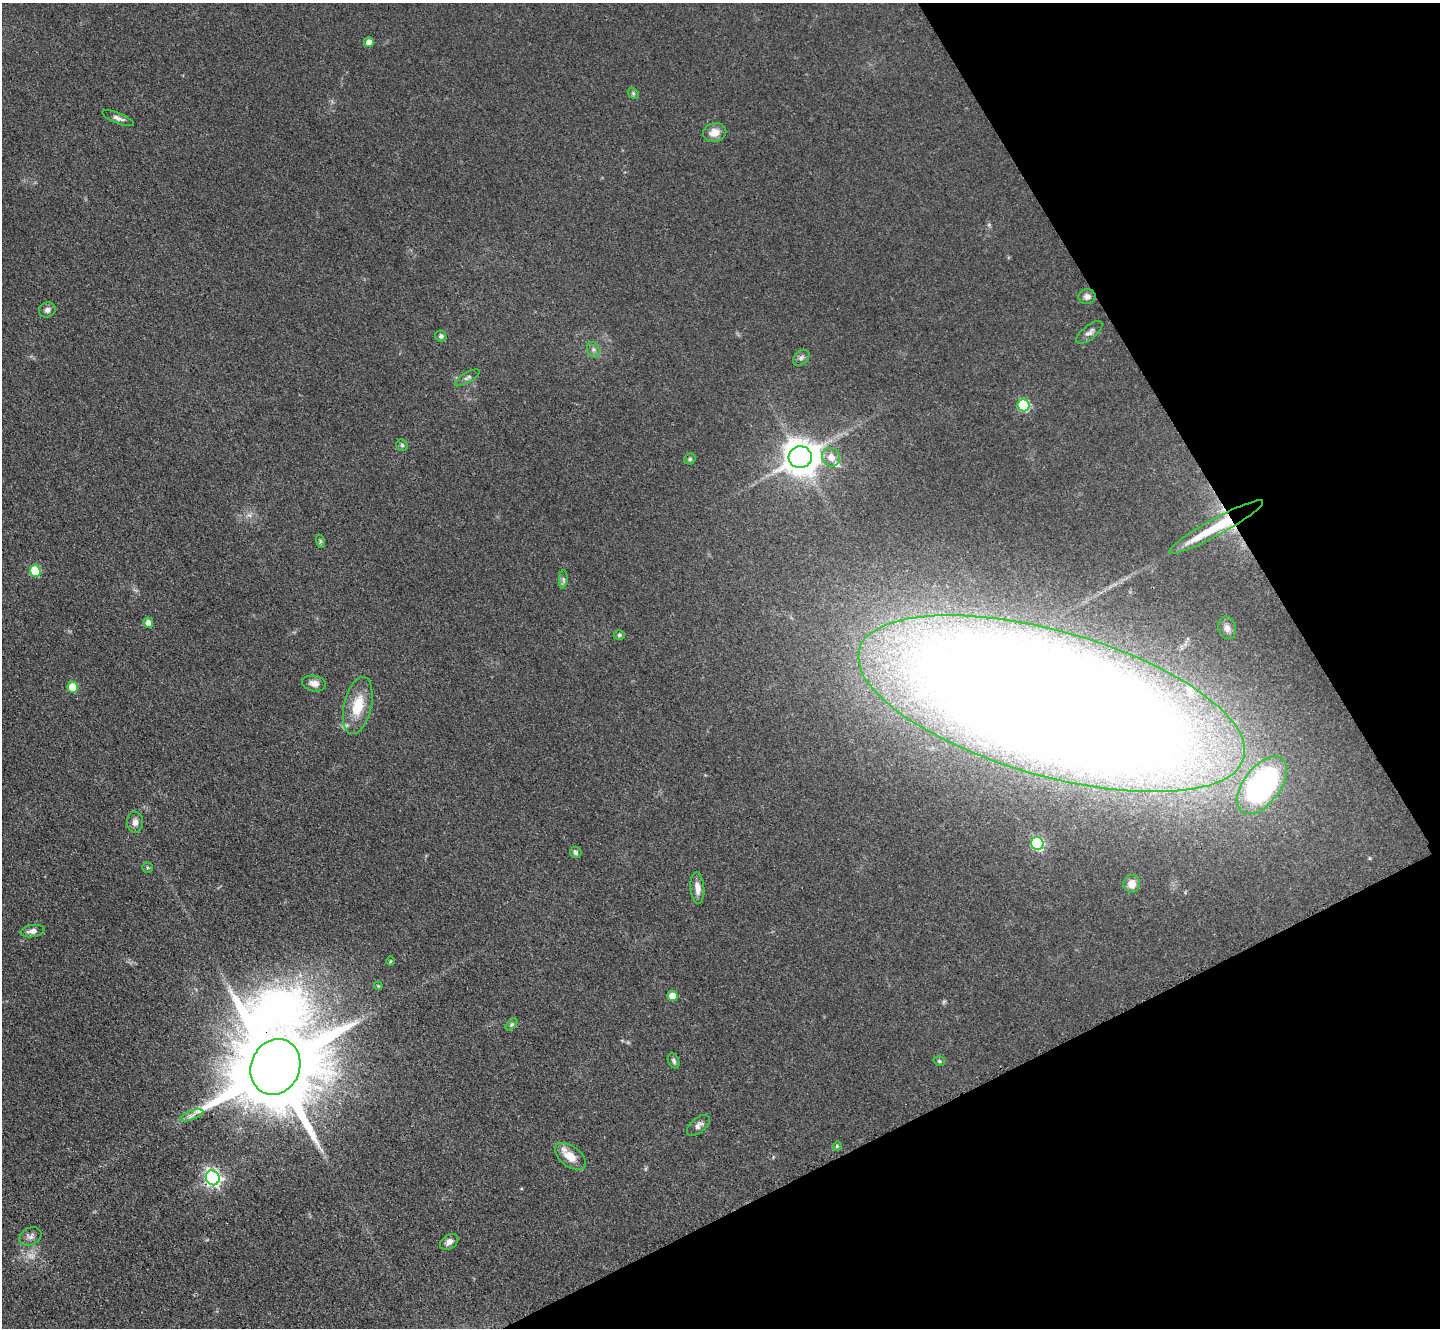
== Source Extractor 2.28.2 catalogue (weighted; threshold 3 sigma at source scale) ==
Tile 12 of 4 x 4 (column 4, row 3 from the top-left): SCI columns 4342-5779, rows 1791-3116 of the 5954 x 5981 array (HDU 1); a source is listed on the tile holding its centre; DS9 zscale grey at full resolution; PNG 1442 x 1330 px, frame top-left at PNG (2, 3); each listed source drawn as its Kron ellipse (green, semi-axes under 4 px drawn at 4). Shown black and unused: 24% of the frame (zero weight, under 3 of 4 exposures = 3% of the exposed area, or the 3 px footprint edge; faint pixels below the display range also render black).
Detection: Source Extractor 2.28.2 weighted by HDU 2 'WHT'; one run over the whole footprint, this tile lists its part. Background 0.0721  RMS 0.0063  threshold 0.0282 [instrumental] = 3 sigma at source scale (4.5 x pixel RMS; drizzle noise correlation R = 1.50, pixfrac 1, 0.05/0.05 arcsec/px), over >= 5 px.
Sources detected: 54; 1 too faint to see at this stretch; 1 inside a brighter object's white glare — neither listed nor drawn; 3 inside a brighter listed object's ellipse — not listed separately; the other 49 listed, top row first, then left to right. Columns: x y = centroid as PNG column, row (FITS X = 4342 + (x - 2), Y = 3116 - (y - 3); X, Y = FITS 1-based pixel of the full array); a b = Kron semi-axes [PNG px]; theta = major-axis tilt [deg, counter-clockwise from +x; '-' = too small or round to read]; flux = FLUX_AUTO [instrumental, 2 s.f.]
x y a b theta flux
369 42 5 5 - 4.8
633 93 6 4 -46 0.98
118 118 17 5 -21 2.8
715 133 12 9 12 6.4
1087 296 8 7 - 2.6
47 310 8 7 - 2.2
1089 332 16 6 39 2.8
441 336 6 5 - 1.5
593 350 8 6 -70 2
801 358 9 6 39 2
467 378 14 5 30 2
1024 405 6 6 - 57
402 445 6 5 - 1.1
800 457 11 11 - 1400
831 457 10 8 -52 5.4
690 459 6 5 - 1.2
1216 527 53 8 28 41
320 541 7 4 -72 0.99
35 571 6 5 - 33
563 579 9 3 85 1.5
148 623 5 5 - 3.2
1227 628 11 8 -75 3.3
619 635 5 5 - 1
314 683 12 7 -12 3.9
73 687 5 5 - 18
1051 704 200 72 -16 2900
358 706 29 14 77 18
1262 785 33 18 53 160
135 822 10 8 88 3
1037 844 6 6 - 73
576 852 6 5 - 1.7
147 868 5 5 - 0.94
1132 884 8 8 - 6.2
697 888 16 7 -85 4.9
32 931 12 6 9 3.3
390 961 5 3 - 0.57
378 986 4 3 - 0.56
673 996 5 5 - 9.2
511 1025 7 4 45 1
674 1061 8 5 -65 1.5
939 1061 6 4 -17 0.95
275 1067 28 24 67 15000
192 1115 12 4 20 2.5
698 1125 13 7 40 2.9
837 1146 4 4 - 0.65
570 1157 18 10 -37 9.9
213 1178 7 6 - 190
30 1236 11 8 27 2.9
449 1242 10 7 34 2.9
Overlapping masked pixels (flux is a lower limit): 2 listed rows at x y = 1216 527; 275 1067